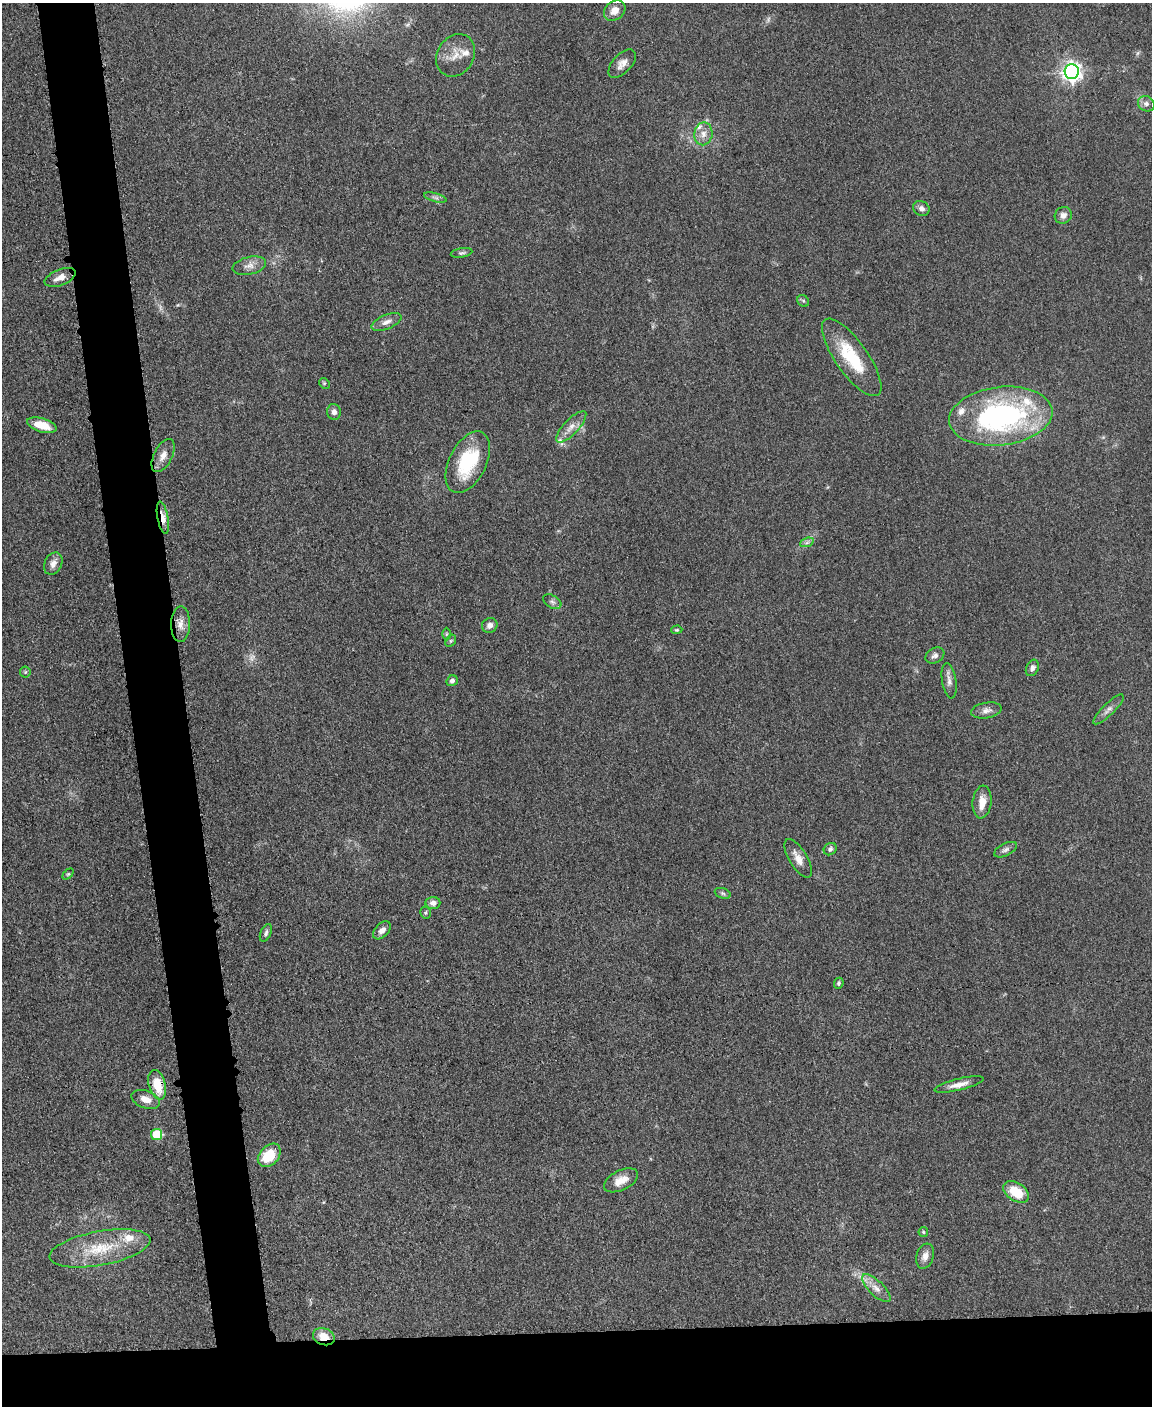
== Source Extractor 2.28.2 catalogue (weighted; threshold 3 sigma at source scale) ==
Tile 11 of 4 x 3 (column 3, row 3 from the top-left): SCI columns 2305-3454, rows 246-1649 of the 4611 x 4593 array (HDU 1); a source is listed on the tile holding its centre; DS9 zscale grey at full resolution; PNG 1154 x 1408 px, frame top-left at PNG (2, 3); each listed source drawn as its Kron ellipse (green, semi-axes under 4 px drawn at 4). Shown black and unused: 10% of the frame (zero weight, under 3 of 5 exposures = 1% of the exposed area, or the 3 px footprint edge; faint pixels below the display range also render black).
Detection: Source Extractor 2.28.2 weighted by HDU 2 'WHT'; one run over the whole footprint, this tile lists its part. Background 0.0653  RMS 0.0062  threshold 0.0278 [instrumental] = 3 sigma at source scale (4.5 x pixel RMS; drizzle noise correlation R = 1.50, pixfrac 1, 0.05/0.05 arcsec/px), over >= 5 px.
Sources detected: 70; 2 too faint to see at this stretch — neither listed nor drawn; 7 inside a brighter listed object's ellipse — not listed separately; the other 61 listed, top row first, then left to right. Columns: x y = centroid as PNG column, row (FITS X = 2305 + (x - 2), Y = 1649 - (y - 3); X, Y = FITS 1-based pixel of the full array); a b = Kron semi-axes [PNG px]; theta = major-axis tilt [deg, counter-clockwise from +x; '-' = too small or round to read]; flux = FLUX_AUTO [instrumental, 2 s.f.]
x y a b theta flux
615 10 11 9 39 5.5
456 55 22 18 57 10
622 64 17 9 47 4.9
1072 72 7 7 - 320
1146 104 9 7 -29 2.3
703 134 11 9 80 4.6
435 197 12 3 -15 1.6
921 208 8 7 - 2.7
1063 215 9 8 - 3.1
462 253 11 4 10 1.4
249 266 17 8 13 4.7
60 277 16 8 21 5
803 301 6 5 - 1
386 322 16 7 22 4
852 357 46 16 -55 32
324 383 6 4 -45 0.85
334 412 8 7 - 2.8
1001 416 52 29 7 140
42 425 15 6 -17 11
571 427 20 7 47 5.5
163 455 18 9 63 5.9
468 462 33 18 64 35
163 518 16 5 -79 5.4
807 542 7 4 20 1.6
53 564 12 8 63 3.9
552 602 10 6 -31 2
180 624 18 9 89 5.6
490 625 8 7 - 2.9
677 630 5 4 - 0.73
446 634 6 4 90 0.93
451 641 6 5 - 0.96
935 655 10 7 32 2.5
1032 668 8 6 65 2.4
25 672 5 5 - 0.9
452 681 6 5 - 1.7
949 681 18 7 -81 3.7
1108 709 20 6 44 3.3
986 710 15 7 9 3.4
982 802 16 9 83 6.7
830 849 7 5 39 1.9
1006 850 12 6 27 2.3
798 858 22 9 -59 6.3
68 874 6 4 44 0.78
723 893 8 5 -20 1.3
433 903 7 6 - 3
425 913 6 5 - 0.99
382 930 11 6 45 3.3
266 933 9 5 67 1.8
839 983 6 4 67 1
959 1084 25 5 14 5.3
157 1085 15 8 -75 16
146 1099 15 8 -20 5.6
157 1134 5 5 - 29
269 1155 13 9 46 19
621 1180 18 10 26 7.4
1016 1192 14 9 -32 15
923 1232 5 4 - 0.88
100 1248 51 17 10 29
925 1256 13 8 72 4.4
876 1288 18 7 -44 5.1
324 1337 11 8 -20 9.1
Overlapping masked pixels (flux is a lower limit): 3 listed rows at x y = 163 518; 157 1085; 324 1337